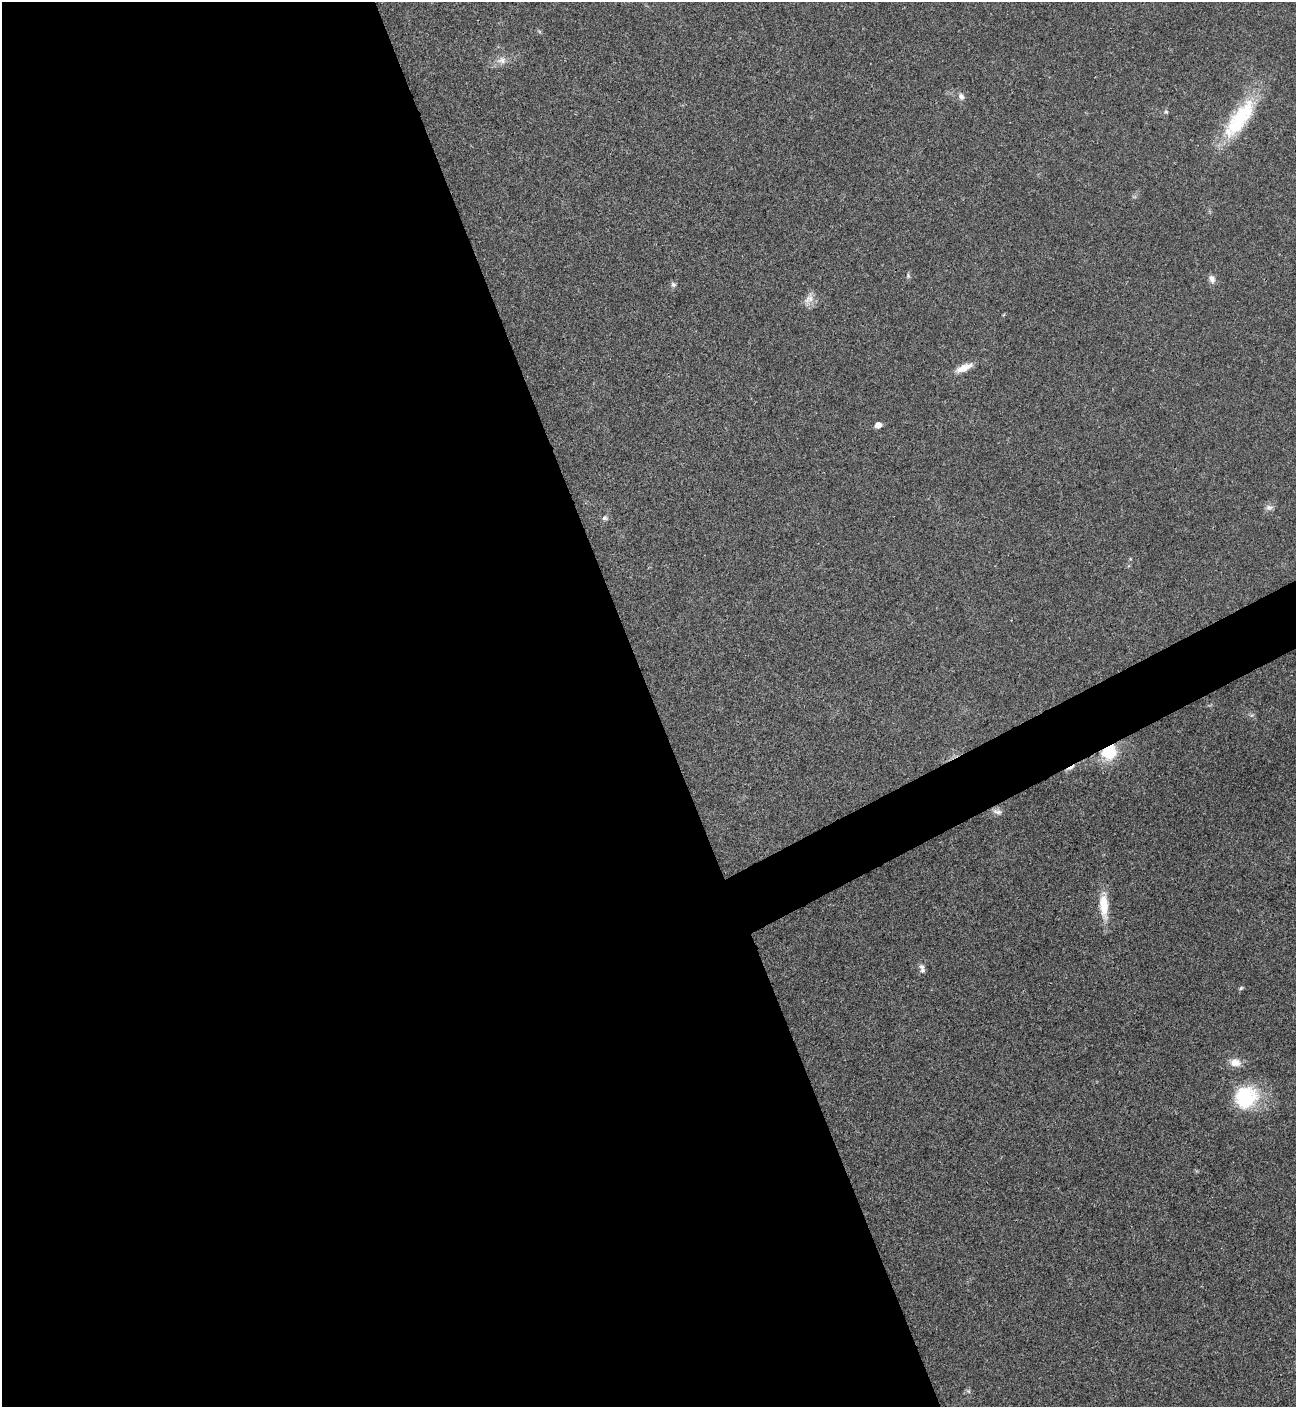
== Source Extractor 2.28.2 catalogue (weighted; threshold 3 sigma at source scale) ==
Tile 9 of 4 x 4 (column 1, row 3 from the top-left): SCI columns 288-1581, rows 1408-2812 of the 5617 x 5629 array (HDU 1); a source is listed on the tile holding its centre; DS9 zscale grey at full resolution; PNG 1298 x 1409 px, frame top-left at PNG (2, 2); no overlay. Shown black and unused: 53% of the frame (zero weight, under 3 of 4 exposures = <1% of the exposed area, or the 3 px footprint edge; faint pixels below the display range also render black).
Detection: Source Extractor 2.28.2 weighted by HDU 2 'WHT'; one run over the whole footprint, this tile lists its part. Background 0.0203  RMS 0.004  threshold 0.0181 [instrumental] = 3 sigma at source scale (4.5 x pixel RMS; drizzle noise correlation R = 1.50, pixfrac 1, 0.05/0.05 arcsec/px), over >= 5 px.
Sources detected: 21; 1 cosmic-ray / hot-pixel residue — not listed; the other 20 listed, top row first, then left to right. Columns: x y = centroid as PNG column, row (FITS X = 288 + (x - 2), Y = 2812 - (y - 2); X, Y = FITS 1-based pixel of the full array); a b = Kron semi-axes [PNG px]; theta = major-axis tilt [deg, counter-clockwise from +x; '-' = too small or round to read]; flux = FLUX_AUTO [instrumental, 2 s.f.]
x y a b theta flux
502 60 13 10 3 3
961 96 9 7 -59 1.6
1166 112 6 6 - 0.75
1239 119 59 19 54 29
908 276 7 5 -71 0.73
1212 279 10 7 -70 1.9
673 284 7 7 - 1.1
809 298 16 10 51 3.2
964 368 23 8 25 4.6
878 425 5 5 - 3.1
1269 507 10 7 4 1.5
604 518 8 6 13 1
1109 752 20 17 33 13
997 812 14 7 -16 1.7
1104 905 34 11 -86 9.1
923 970 10 6 86 1.4
1241 988 5 5 - 0.63
1235 1062 14 10 -5 3.9
1246 1097 28 26 29 25
968 1391 6 4 -70 0.63
Overlapping masked pixels (flux is a lower limit): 1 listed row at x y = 1109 752